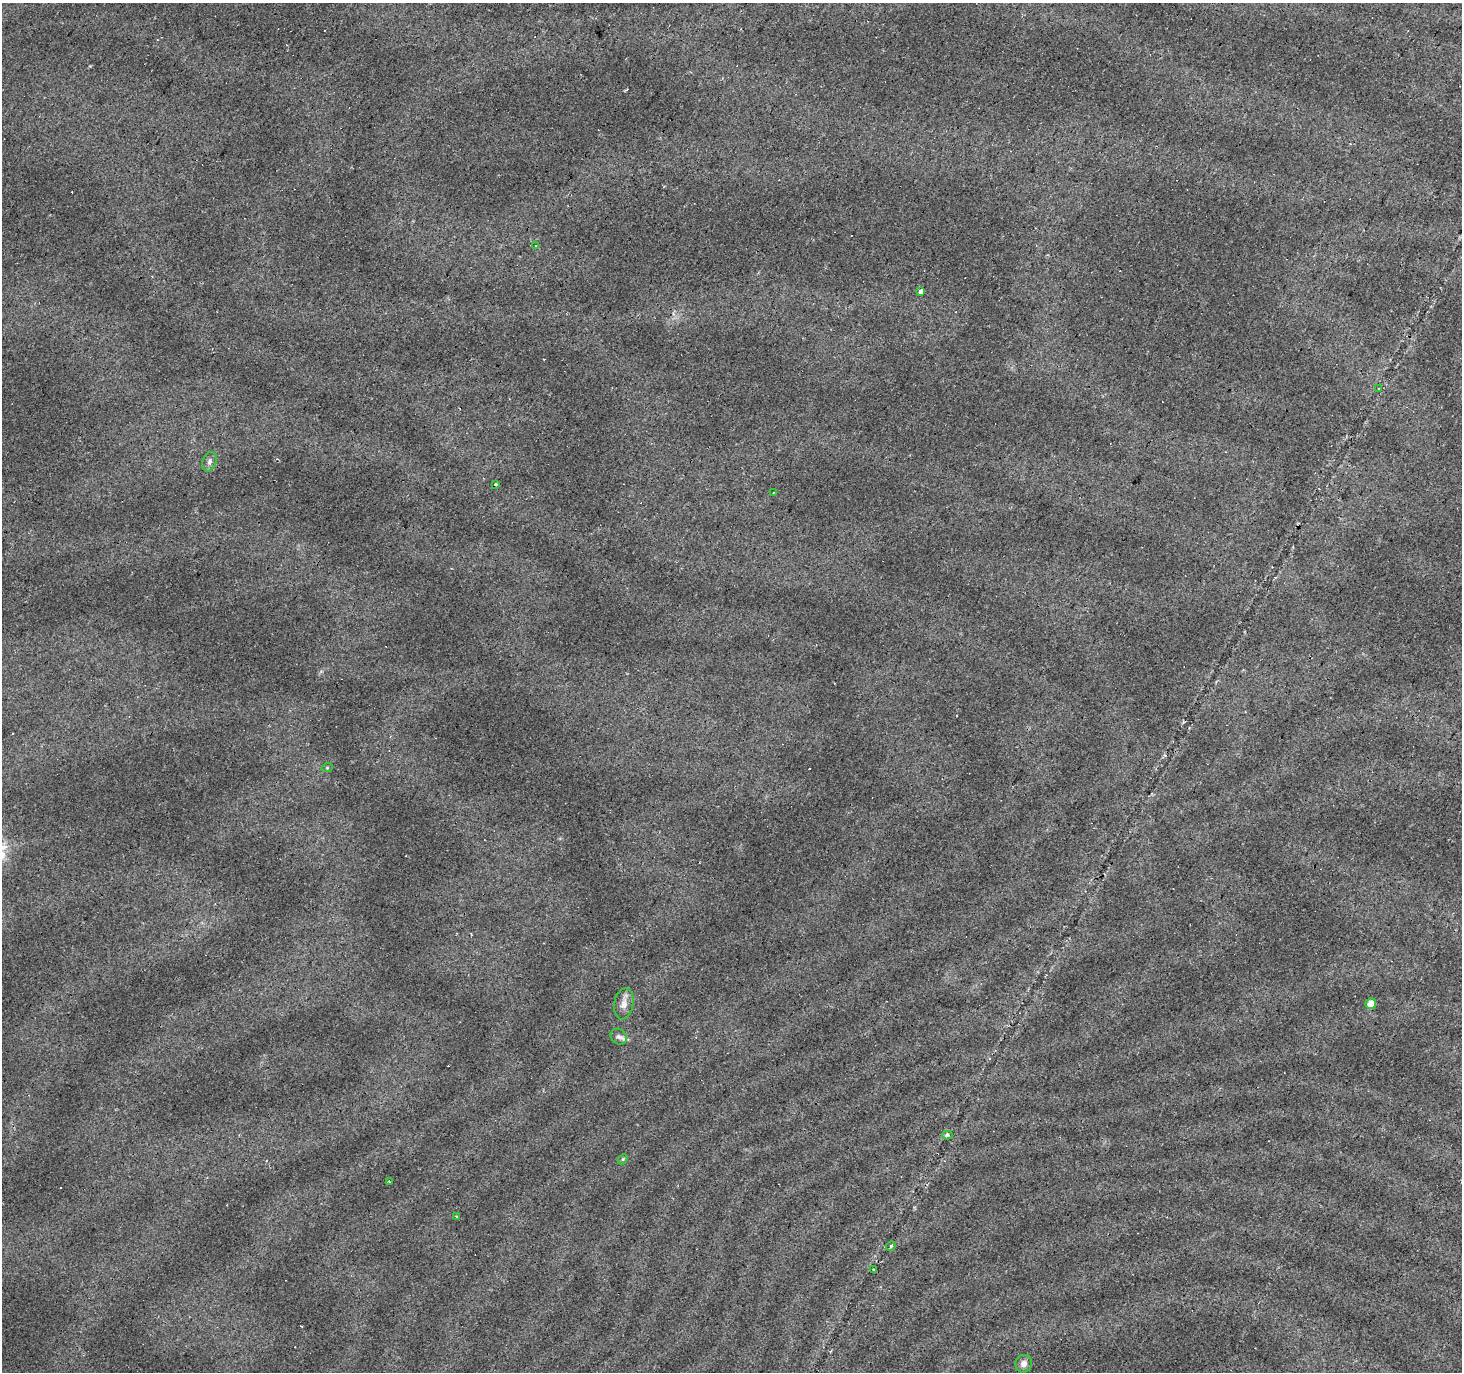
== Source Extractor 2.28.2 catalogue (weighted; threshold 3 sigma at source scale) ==
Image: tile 10 of 4 x 4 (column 2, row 3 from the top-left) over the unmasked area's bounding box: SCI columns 1461-2920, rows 1558-2927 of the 5844 x 5921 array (HDU 1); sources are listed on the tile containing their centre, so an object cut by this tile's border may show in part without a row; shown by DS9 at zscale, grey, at full resolution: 1 PNG px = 1 image px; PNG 1464 x 1374 px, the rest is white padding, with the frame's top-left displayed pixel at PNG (2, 3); every listed detection drawn as its Kron ellipse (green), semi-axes under 4 PNG px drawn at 4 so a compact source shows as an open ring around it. <1% of this frame is shown black and not used: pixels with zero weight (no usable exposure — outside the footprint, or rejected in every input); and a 3 px margin inside the footprint's outer edge (the drizzle kernel's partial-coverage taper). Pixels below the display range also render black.
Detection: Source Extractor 2.28.2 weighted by HDU 2 'WHT'; one run over the whole footprint, this tile lists its part. Background 0.0785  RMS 0.0079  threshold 0.0354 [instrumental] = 3 sigma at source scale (4.5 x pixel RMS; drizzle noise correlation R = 1.50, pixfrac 1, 0.0396/0.0396 arcsec/px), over >= 5 px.
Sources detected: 27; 10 cosmic-ray / hot-pixel residue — neither listed nor drawn; the other 17 listed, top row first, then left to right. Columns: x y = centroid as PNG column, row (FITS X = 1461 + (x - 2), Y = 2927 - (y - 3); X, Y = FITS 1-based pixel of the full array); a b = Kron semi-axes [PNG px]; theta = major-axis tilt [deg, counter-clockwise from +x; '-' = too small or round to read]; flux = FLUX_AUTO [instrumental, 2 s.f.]
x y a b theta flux
536 246 3 3 - 1.7
921 291 4 3 - 17
1379 389 2 2 - 0.69
209 462 10 7 71 2.7
495 484 3 3 - 4
773 492 2 2 - 0.69
327 768 5 3 - 0.79
624 1004 15 9 81 6.1
1371 1004 5 5 - 6.6
619 1037 9 7 -40 2.8
947 1135 5 4 - 1.7
623 1159 5 4 - 1.1
389 1181 3 3 - 0.83
457 1217 3 3 - 1.9
891 1246 5 4 - 0.91
873 1269 3 2 - 0.84
1024 1364 9 8 - 3.5